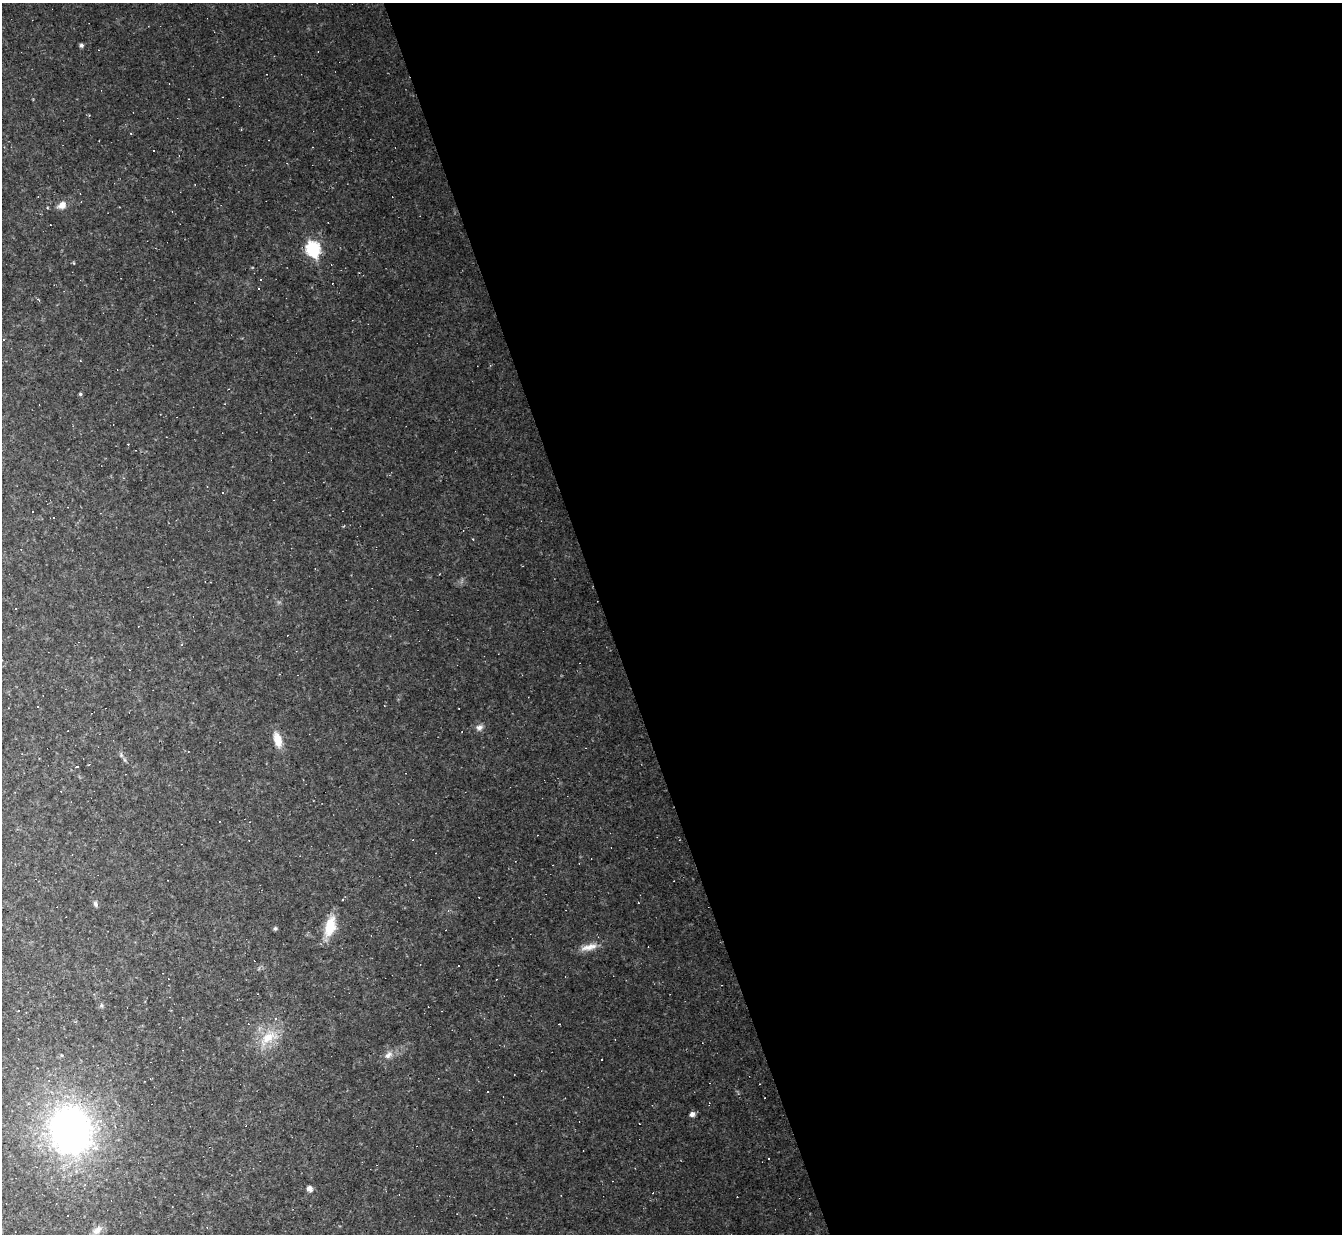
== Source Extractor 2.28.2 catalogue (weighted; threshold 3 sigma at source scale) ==
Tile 8 of 4 x 4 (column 4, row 2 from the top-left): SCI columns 4021-5360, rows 2736-3967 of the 5360 x 5344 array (HDU 1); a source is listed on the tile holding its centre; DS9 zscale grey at full resolution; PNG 1344 x 1236 px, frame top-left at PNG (2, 3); no overlay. Shown black and unused: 55% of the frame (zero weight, under 2 of 3 exposures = <1% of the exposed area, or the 3 px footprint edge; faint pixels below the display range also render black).
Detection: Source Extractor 2.28.2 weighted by HDU 2 'WHT'; one run over the whole footprint, this tile lists its part. Background 0.0701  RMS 0.0083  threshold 0.0376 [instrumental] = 3 sigma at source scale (4.5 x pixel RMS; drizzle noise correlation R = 1.50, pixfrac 1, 0.05/0.05 arcsec/px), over >= 5 px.
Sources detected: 58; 29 cosmic-ray / hot-pixel residue — not listed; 2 inside a brighter listed object's ellipse — not listed separately; the other 27 listed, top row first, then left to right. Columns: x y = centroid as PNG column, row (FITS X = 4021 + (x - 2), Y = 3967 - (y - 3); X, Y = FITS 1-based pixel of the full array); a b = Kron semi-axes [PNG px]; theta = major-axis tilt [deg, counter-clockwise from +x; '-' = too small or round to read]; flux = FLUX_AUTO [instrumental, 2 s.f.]
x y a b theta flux
81 45 4 4 - 2.3
153 151 3 3 - 3.2
62 205 12 8 33 5.7
313 249 8 7 - 110
261 279 3 3 - 0.87
80 394 4 4 - 1.2
222 492 3 2 - 0.89
33 511 3 3 - 4.1
479 727 10 8 31 3.6
278 740 17 8 -74 13
121 755 5 5 - 1.4
76 767 4 3 - 1.3
343 899 3 3 - 3.4
95 904 8 5 -79 2
330 926 26 13 75 20
275 928 6 4 68 1.2
589 947 26 8 15 9.1
101 1005 6 5 - 1.5
18 1011 2 2 - 0.65
268 1038 32 15 37 23
388 1055 13 8 41 5.4
709 1103 5 2 - 0.54
692 1114 6 5 - 3.7
71 1130 46 40 -75 310
768 1159 3 3 - 3.4
310 1188 6 5 - 4.4
97 1230 15 8 39 6.1